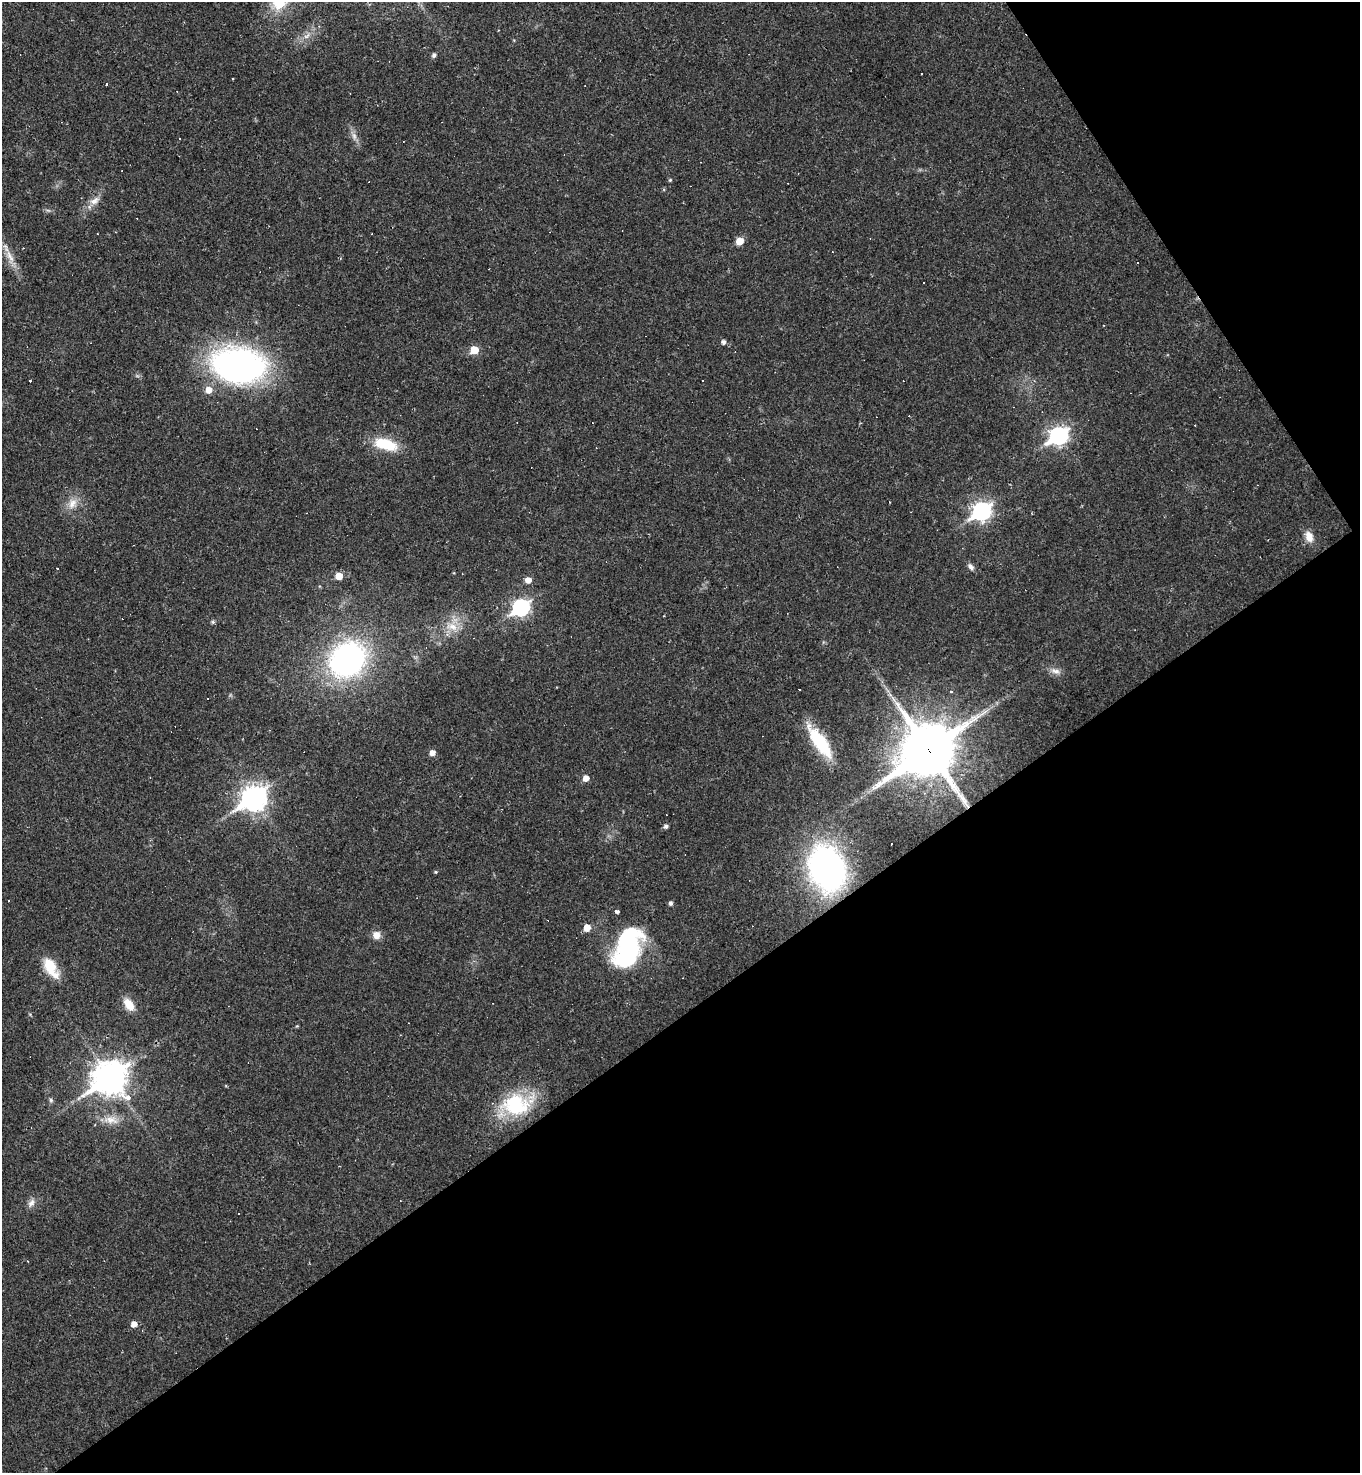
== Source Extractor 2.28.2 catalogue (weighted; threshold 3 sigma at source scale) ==
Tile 12 of 4 x 4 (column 4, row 3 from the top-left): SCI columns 4369-5726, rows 1473-2943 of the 5881 x 5886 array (HDU 1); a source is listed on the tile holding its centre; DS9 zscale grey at full resolution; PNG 1362 x 1475 px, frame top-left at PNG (2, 2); no overlay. Shown black and unused: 36% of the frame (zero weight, under 2 of 3 exposures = <1% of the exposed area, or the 3 px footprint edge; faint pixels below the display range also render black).
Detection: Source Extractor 2.28.2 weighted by HDU 2 'WHT'; one run over the whole footprint, this tile lists its part. Background 0.0191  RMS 0.004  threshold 0.0182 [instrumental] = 3 sigma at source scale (4.5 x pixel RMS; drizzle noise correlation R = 1.50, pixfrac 1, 0.05/0.05 arcsec/px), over >= 5 px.
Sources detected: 74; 19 cosmic-ray / hot-pixel residue — not listed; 1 inside a brighter listed object's ellipse — not listed separately; the other 54 listed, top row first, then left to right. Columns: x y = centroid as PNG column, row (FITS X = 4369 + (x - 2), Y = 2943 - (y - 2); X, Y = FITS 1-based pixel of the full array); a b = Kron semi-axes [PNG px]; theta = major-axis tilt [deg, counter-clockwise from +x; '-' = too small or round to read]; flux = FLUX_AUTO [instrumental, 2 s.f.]
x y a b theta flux
279 4 20 15 14 8.8
307 36 9 5 33 1.6
434 55 5 5 - 1.2
107 84 3 3 - 3.5
354 136 11 6 -80 2
179 138 3 3 - 0.69
670 180 4 4 - 0.51
94 201 16 9 30 3.3
97 234 2 2 - 0.3
740 241 5 5 - 6.7
10 256 22 7 -62 4.4
923 283 2 2 - 0.39
723 342 5 5 - 1.3
474 350 6 5 - 9.3
239 365 50 31 -8 130
702 380 3 3 - 0.59
30 381 3 3 - 2.9
208 390 6 6 - 4
1059 436 9 7 32 140
386 444 26 12 -16 14
72 503 14 11 52 4.2
982 511 9 7 35 130
1309 537 13 9 -69 4.2
971 567 9 6 -57 1.4
339 576 6 5 - 5.5
528 580 6 5 - 3.1
521 608 8 7 - 100
664 616 3 2 - 0.29
213 622 6 5 - 0.66
452 626 18 10 -14 5.7
348 659 32 28 52 100
1055 671 14 6 -15 2.3
208 698 2 2 - 0.29
820 742 37 12 -54 22
928 751 21 17 34 2100
432 753 5 5 - 2.6
586 778 5 5 - 3.2
254 798 11 8 34 330
666 826 5 4 - 1.1
827 868 34 26 -68 140
436 872 4 4 - 0.42
671 903 5 4 - 1.1
617 912 4 4 - 1.1
587 928 6 5 - 4.6
376 935 9 9 - 3.3
628 947 47 27 71 52
50 966 20 13 -61 11
129 1004 18 10 -57 5.1
110 1078 12 11 - 680
51 1100 6 5 - 0.73
515 1105 35 27 -1 28
111 1120 22 10 -9 5.2
31 1203 12 8 56 2.1
134 1324 6 5 - 3
Overlapping masked pixels (flux is a lower limit): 1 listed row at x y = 928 751
Isophote crosses this tile's border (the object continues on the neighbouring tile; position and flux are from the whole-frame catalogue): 1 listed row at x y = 279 4